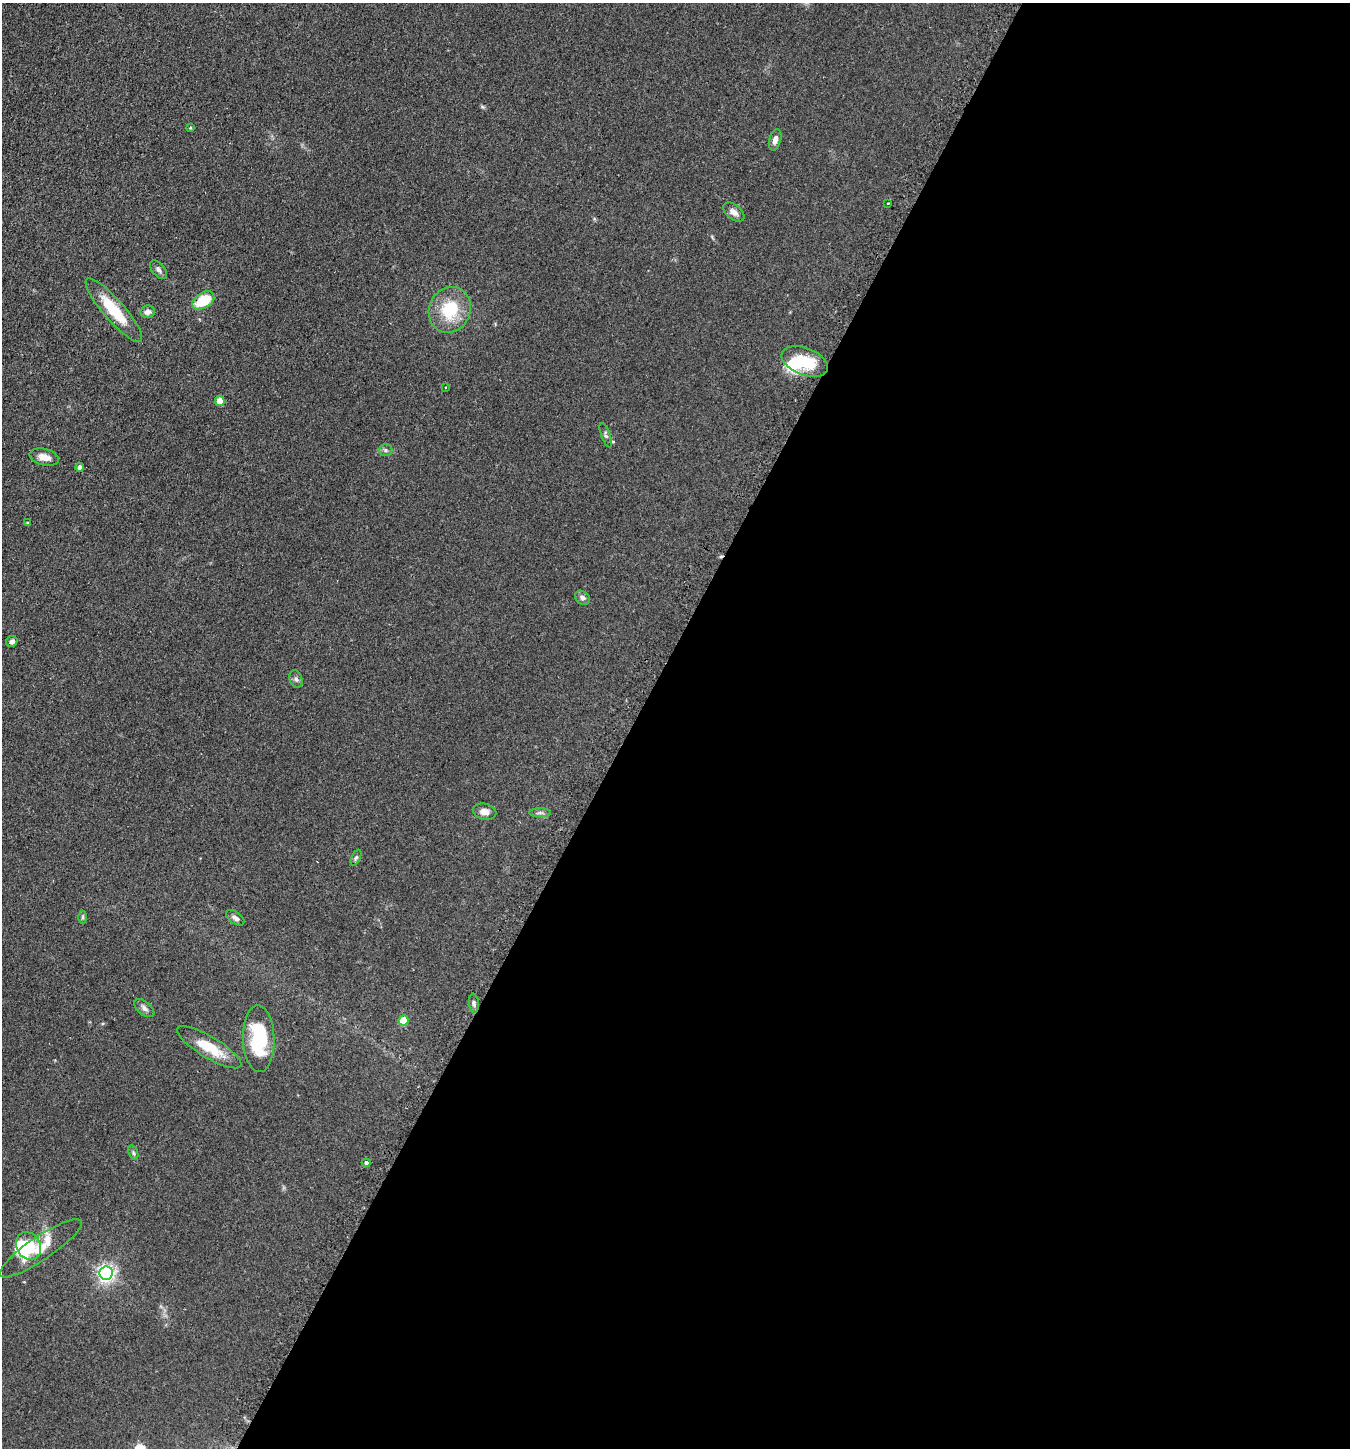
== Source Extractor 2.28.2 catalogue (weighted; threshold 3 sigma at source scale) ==
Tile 12 of 4 x 4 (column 4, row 3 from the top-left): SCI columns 4223-5570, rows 1491-2936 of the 5889 x 5876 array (HDU 1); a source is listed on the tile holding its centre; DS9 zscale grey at full resolution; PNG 1352 x 1450 px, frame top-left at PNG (2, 3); each listed source drawn as its Kron ellipse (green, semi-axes under 4 px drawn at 4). Shown black and unused: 53% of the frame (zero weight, under 2 of 3 exposures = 4% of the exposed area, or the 3 px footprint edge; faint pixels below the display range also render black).
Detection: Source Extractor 2.28.2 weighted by HDU 2 'WHT'; one run over the whole footprint, this tile lists its part. Background 0.104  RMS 0.0075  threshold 0.0337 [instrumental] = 3 sigma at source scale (4.5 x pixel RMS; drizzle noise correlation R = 1.50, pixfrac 1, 0.05/0.05 arcsec/px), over >= 5 px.
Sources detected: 39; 2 inside a brighter object's white glare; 1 cosmic-ray / hot-pixel residue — neither listed nor drawn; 1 inside a brighter listed object's ellipse — not listed separately; the other 35 listed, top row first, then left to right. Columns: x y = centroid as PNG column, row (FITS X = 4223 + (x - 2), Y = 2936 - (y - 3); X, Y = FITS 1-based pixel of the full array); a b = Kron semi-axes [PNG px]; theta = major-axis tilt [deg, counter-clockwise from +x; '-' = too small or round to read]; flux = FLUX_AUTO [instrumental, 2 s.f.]
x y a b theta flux
190 128 4 3 - 0.7
775 140 11 6 75 3.5
888 203 2 2 - 0.67
734 212 12 7 -38 4
158 270 11 6 -49 2.4
203 300 12 7 32 25
114 310 41 10 -49 28
450 310 23 20 65 30
148 312 7 6 - 3.5
805 361 24 13 -21 28
445 387 2 2 - 0.54
220 401 5 4 - 11
606 435 13 4 -70 1.8
385 450 7 6 - 1.6
44 457 15 8 -13 5.8
80 467 4 4 - 2.4
27 523 4 2 - 0.52
582 598 8 6 -38 2.1
12 641 6 5 - 2.6
296 679 9 6 -70 2.1
485 812 12 8 -13 5.2
540 813 11 4 0 2
356 858 8 4 65 1.3
83 917 6 4 -90 1.1
235 918 10 5 -36 2.4
474 1003 9 5 -85 2
144 1008 12 6 -39 2.8
403 1020 5 5 - 15
259 1039 33 16 -88 43
209 1047 37 10 -31 21
133 1153 7 4 -71 1.3
366 1163 4 3 - 4.3
28 1246 14 12 -60 27
41 1248 49 12 34 17
106 1273 7 6 - 270
Overlapping masked pixels (flux is a lower limit): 1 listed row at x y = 366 1163